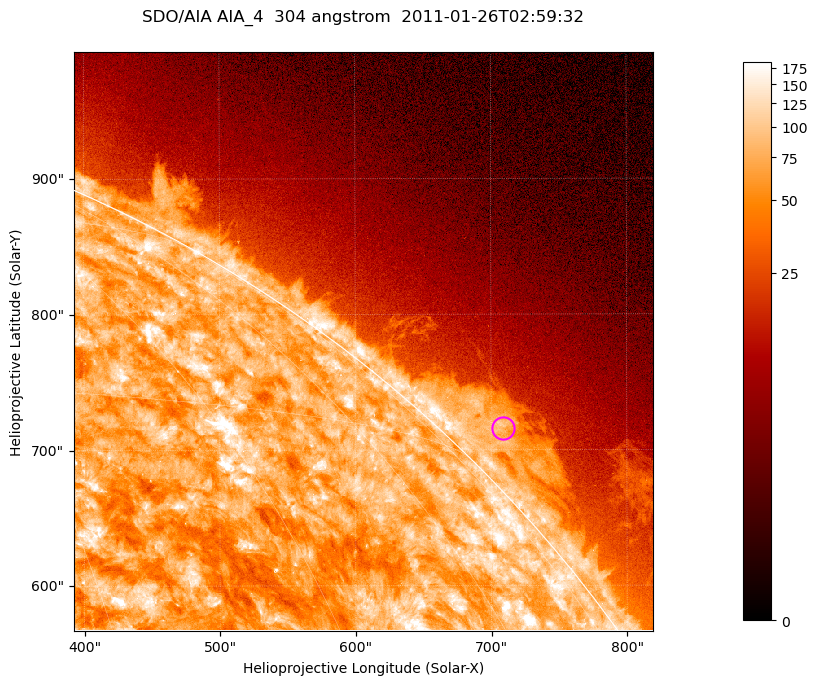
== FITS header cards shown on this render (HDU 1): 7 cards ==
TELESCOP= 'SDO/AIA '           / For AIA: SDO/AIA
INSTRUME= 'AIA_4   '           / For AIA: AIA_ATA1, AIA_ATA2, AIA_ATA3 or AIA_AT
WAVELNTH=                  304 / [angstrom] Wavelength
WAVEUNIT= 'angstrom'           / Wavelength unit: angstrom
DATE-OBS= '2011-01-26T02:59:32.125' / [ISO] Date when observation started; ISO 8
CTYPE1  = 'HPLN-TAN'           / CTYPE1; Typically HPLN
CTYPE2  = 'HPLT-TAN'           / CTYPE2; Typically HPLT

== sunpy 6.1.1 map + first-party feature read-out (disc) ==
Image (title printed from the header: SDO/AIA AIA_4  304 angstrom  2011-01-26T02:59:32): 711 x 711 px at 0.6 arcsec/px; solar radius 975 arcsec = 1624 px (partial field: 2.6% of the solar disc is inside the frame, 42% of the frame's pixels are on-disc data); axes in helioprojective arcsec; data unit not stated in the header (colour bar unlabelled)
Orientation: roll -0.132 deg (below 1 deg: not rotated)
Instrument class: DISC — disc imager (sunpy class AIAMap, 304 A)
Bright regions (active regions / flare kernels): reference = the on-disc median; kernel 7 px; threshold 5 sigma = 122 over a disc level ~73.9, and >= 1.15x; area >= 505 px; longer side >= 9 px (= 5.4 arcsec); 0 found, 0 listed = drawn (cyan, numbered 1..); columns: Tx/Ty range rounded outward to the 2 arcsec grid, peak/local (2 s.f.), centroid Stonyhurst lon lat
Off-limb structures (1.02-1.3 R_sun): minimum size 252 px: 3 found; the strongest spans PA ~310..320 deg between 1.02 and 1.06 R_sun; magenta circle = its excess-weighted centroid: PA ~315 deg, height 1.03 R_sun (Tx ~708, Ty ~716 arcsec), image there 3.5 x the reference